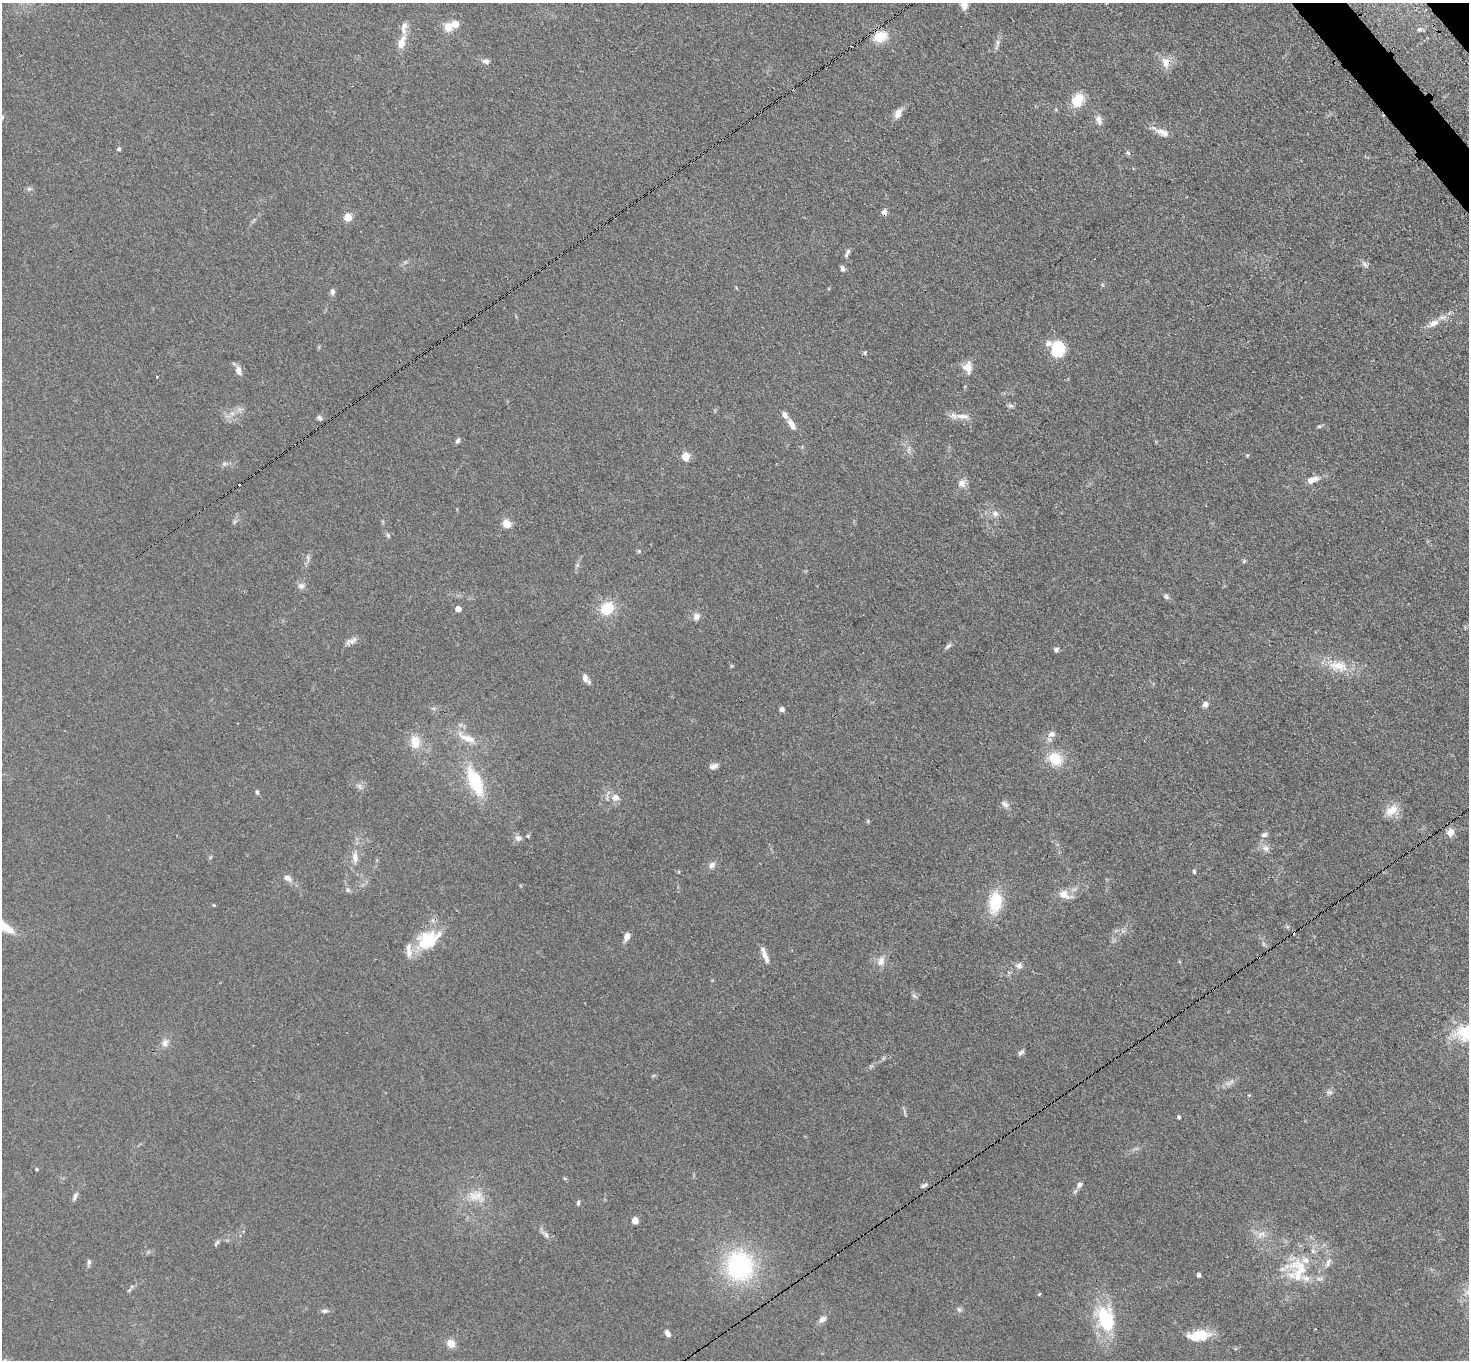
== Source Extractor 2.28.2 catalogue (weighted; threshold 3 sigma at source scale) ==
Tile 10 of 4 x 4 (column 2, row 3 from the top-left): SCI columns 1548-3014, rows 1716-3073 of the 6030 x 6006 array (HDU 1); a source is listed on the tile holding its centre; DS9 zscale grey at full resolution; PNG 1471 x 1362 px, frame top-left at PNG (2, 3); no overlay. Shown black and unused: <1% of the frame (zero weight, under 3 of 4 exposures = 7% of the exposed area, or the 3 px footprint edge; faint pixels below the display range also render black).
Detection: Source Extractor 2.28.2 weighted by HDU 2 'WHT'; one run over the whole footprint, this tile lists its part. Background 0.102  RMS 0.0072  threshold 0.0324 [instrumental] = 3 sigma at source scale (4.5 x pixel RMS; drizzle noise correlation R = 1.50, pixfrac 1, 0.05/0.05 arcsec/px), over >= 5 px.
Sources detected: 129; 1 too faint to see at this stretch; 2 inside a brighter object's white glare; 5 cosmic-ray / hot-pixel residue — not listed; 8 inside a brighter listed object's ellipse — not listed separately; the other 113 listed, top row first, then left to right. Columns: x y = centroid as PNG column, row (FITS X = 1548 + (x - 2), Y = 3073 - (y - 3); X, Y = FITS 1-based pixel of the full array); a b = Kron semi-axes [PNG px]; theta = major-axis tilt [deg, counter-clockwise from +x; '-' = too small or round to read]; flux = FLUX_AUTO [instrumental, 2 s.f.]
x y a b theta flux
964 5 10 7 -85 6.3
455 24 5 5 - 11
448 27 12 11 - 6.9
1419 29 6 5 - 1.7
880 37 14 11 21 15
402 42 18 9 73 9.3
997 42 9 4 -90 2
486 61 9 6 -11 2.7
1166 62 13 10 -69 6.9
1077 101 14 11 65 17
898 114 11 7 67 5.8
2 118 8 6 47 1.5
1099 120 13 8 -73 4.1
1163 132 19 8 -23 6.2
119 149 4 4 - 1.4
1128 153 7 4 -44 1.2
29 189 5 5 - 1.3
884 212 7 7 - 2.5
348 217 5 5 - 23
846 255 8 5 73 1.8
1365 265 10 5 -63 2
843 269 6 5 - 2.4
332 292 7 6 - 2.2
1433 323 17 8 26 6.1
1057 350 12 11 - 37
865 353 6 3 -73 0.88
968 367 13 11 -84 7.5
238 370 12 7 -79 3.9
157 377 3 3 - 2.3
1010 406 9 4 -8 1.4
232 413 7 4 -19 1.6
963 416 18 7 0 6
319 418 8 5 -33 1.8
791 424 14 7 -56 5.4
1319 426 6 4 0 0.96
458 441 7 5 46 1.6
686 457 5 5 - 22
1311 480 12 9 30 4.8
962 484 10 8 -68 4.5
995 514 8 7 - 3.1
506 524 8 7 - 7.9
388 535 7 5 -70 1.3
639 551 5 5 - 0.86
301 586 9 8 - 3
1166 596 7 6 - 1.6
458 609 5 5 - 5.4
607 609 15 13 50 20
696 616 9 8 - 3.6
353 641 14 6 31 3.4
948 646 9 5 38 1.7
1056 650 6 5 - 2
1338 666 30 14 -11 17
585 677 11 7 -73 3.6
1205 704 6 6 - 3.3
782 709 7 5 -14 1.8
1051 734 10 8 9 3.5
467 738 33 9 -23 11
415 742 16 11 -78 11
1055 759 16 13 -37 18
713 766 11 6 22 3.1
475 782 25 10 -66 44
359 786 7 4 72 1.6
257 792 6 4 -79 1.4
615 797 11 10 - 5.2
1005 804 12 7 -39 2.7
1391 810 18 11 38 9.2
1450 832 10 9 - 4.9
1264 835 9 6 24 2.2
528 836 5 5 - 0.79
518 838 8 8 - 3.1
1266 848 10 8 -18 3.6
355 857 12 7 -87 4.7
712 865 10 8 37 3.1
1194 871 5 4 - 1
287 878 9 7 -19 3.7
348 890 6 5 - 1.3
1064 894 15 10 -31 6.4
995 902 22 13 81 27
214 905 4 4 - 0.62
627 937 9 6 70 4.7
428 940 29 20 32 32
1263 944 7 4 -70 1.2
765 955 23 5 -69 5.4
881 961 13 10 74 5.5
1019 966 7 7 - 2.8
1466 1033 24 18 -21 31
165 1043 11 9 66 3.8
1020 1053 9 5 45 1.7
1330 1092 7 4 -1 1.4
1179 1117 4 3 - 1.4
36 1169 4 3 - 0.74
924 1185 9 5 24 1.6
1079 1185 8 6 55 2.1
75 1196 11 5 63 2.2
476 1196 24 14 5 12
578 1203 7 5 77 1.2
635 1221 5 4 - 13
546 1235 10 5 -65 2.4
217 1242 9 4 47 1.5
1313 1251 7 5 -47 1.8
89 1262 8 5 81 1.6
1328 1263 13 6 71 3.4
739 1266 28 25 -80 95
1300 1269 32 20 -55 30
1199 1275 4 4 - 2.7
1039 1293 3 3 - 4.7
959 1310 7 5 -43 1.5
325 1311 10 5 5 1.8
822 1319 11 7 42 3
1105 1322 29 22 -36 33
667 1333 8 5 -55 3.8
1196 1336 21 13 12 16
451 1343 10 8 -49 6.2
Isophote crosses this tile's border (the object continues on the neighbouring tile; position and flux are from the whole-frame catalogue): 3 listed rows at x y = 964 5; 2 118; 1466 1033